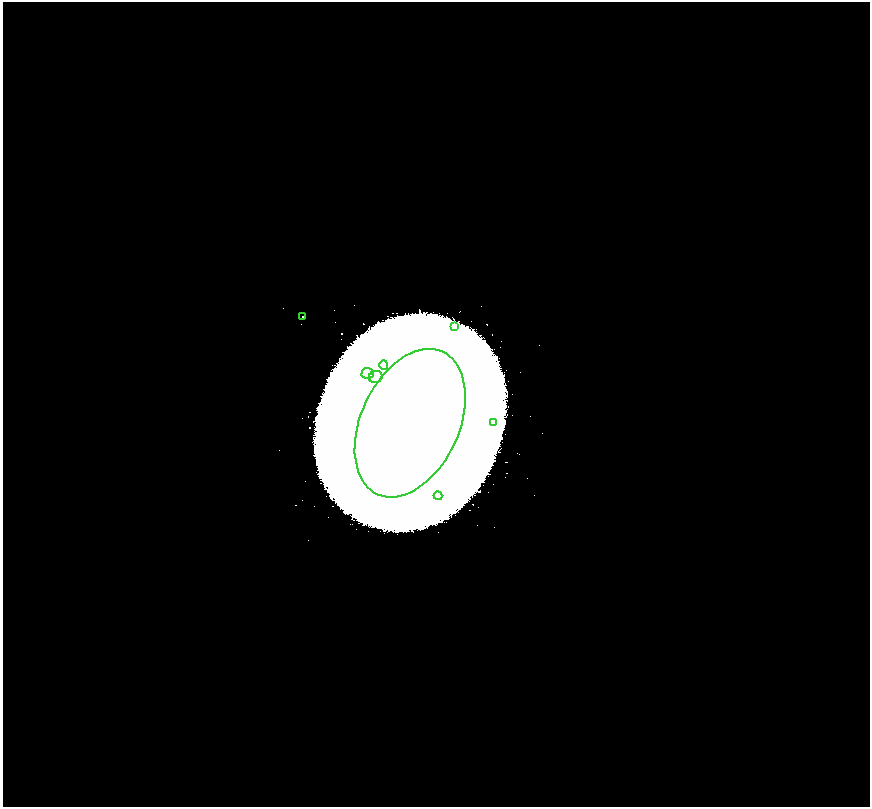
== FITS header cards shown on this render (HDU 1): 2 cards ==
NAXIS1  =                 1735
NAXIS2  =                 1610

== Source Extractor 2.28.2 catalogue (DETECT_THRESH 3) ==
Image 1735 x 1610 px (HDU 1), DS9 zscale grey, zoomed out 1/2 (1 PNG px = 2 x 2 image px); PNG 872 x 809 px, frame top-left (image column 2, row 1610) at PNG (3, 2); each listed source drawn as its Kron ellipse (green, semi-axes under 4 px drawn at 4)
Background 14.3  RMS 2.5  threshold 7.59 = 3 sigma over >= 5 px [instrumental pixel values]
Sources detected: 8; all 8 listed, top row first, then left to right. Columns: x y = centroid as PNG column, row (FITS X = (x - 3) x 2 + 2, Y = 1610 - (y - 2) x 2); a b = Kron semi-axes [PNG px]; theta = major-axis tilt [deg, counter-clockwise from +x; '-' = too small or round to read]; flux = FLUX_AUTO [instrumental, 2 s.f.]
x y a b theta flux
303 317 2 2 - 9.3e+02
454 327 2 2 - 3.4e+02
384 365 5 4 - 1.3e+03
368 373 6 5 - 2.8e+03
376 377 7 6 - 3.3e+03
493 422 3 3 - 4.9e+02
410 423 78 49 65 2.3e+06
438 496 4 4 - 8.2e+02